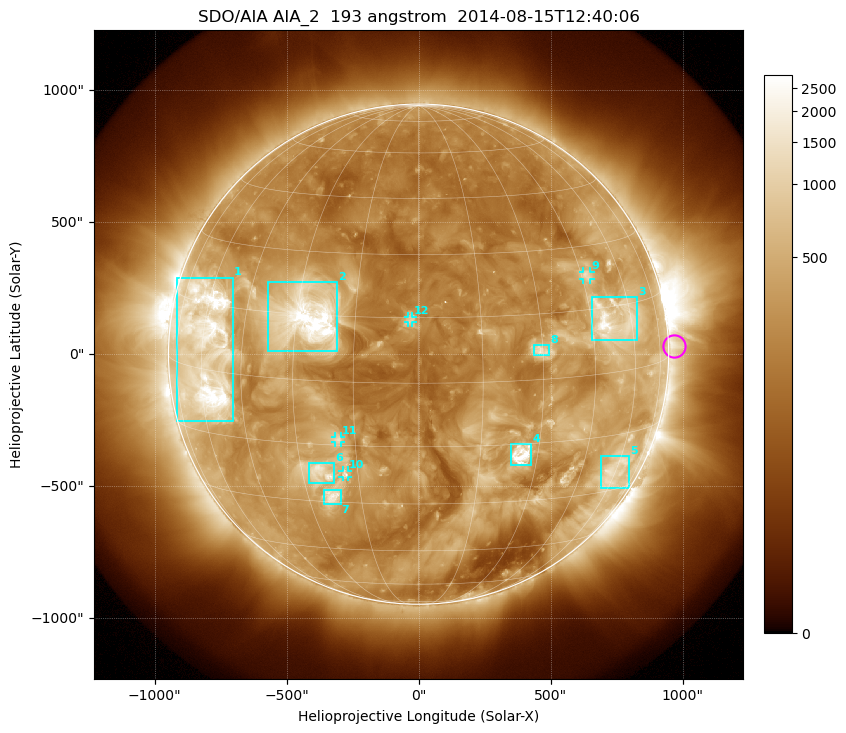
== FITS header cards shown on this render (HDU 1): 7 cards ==
TELESCOP= 'SDO/AIA'
INSTRUME= 'AIA_2'
WAVELNTH=                  193
WAVEUNIT= 'angstrom'
DATE-OBS= '2014-08-15T12:40:06.84'
CTYPE1  = 'HPLN-TAN'
CTYPE2  = 'HPLT-TAN'

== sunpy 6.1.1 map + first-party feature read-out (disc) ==
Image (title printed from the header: SDO/AIA AIA_2  193 angstrom  2014-08-15T12:40:06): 1024 x 1024 px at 2.4 arcsec/px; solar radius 948 arcsec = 395 px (full disc in frame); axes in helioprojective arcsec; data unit not stated in the header (colour bar unlabelled)
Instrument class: DISC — disc imager (sunpy class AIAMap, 193 A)
Bright regions (active regions / flare kernels): reference = the median radial profile (limb darkening/brightening removed); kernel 9 px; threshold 5 sigma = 685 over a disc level ~269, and >= 1.15x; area >= 12 px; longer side >= 9 px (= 22 arcsec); searched inside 0.97 R_sun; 12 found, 12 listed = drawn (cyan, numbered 1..; 4 of them under ~33 arcsec drawn as corner ticks so the feature stays visible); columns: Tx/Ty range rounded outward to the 5 arcsec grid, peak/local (2 s.f.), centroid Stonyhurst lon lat
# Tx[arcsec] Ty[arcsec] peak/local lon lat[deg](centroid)
1 -920..-700 -255..290 14 -58 +5
2 -570..-305 10..275 19 -27 +14
3 655..830 50..215 8.9 +52 +12
4 350..430 -420..-340 12 +26 -18
5 690..800 -510..-385 4.7 +59 -25
6 -415..-320 -490..-410 5.7 -25 -22
7 -360..-295 -570..-510 7.6 -23 -28
8 440..495 -5..35 5 +30 +7
9 625..650 280..315 4.1 +47 +23
10 -290..-265 -465..-440 4.6 -18 -22
11 -320..-295 -335..-310 4.2 -19 -14
12 -40..-25 120..145 5.3 -2 +14
Off-limb structures (1.02-1.3 R_sun): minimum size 162 px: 2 found; the strongest spans PA ~225..305 deg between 1.02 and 1.3 R_sun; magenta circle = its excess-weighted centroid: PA ~270 deg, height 1.02 R_sun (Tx ~965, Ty ~30 arcsec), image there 2.8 x the reference